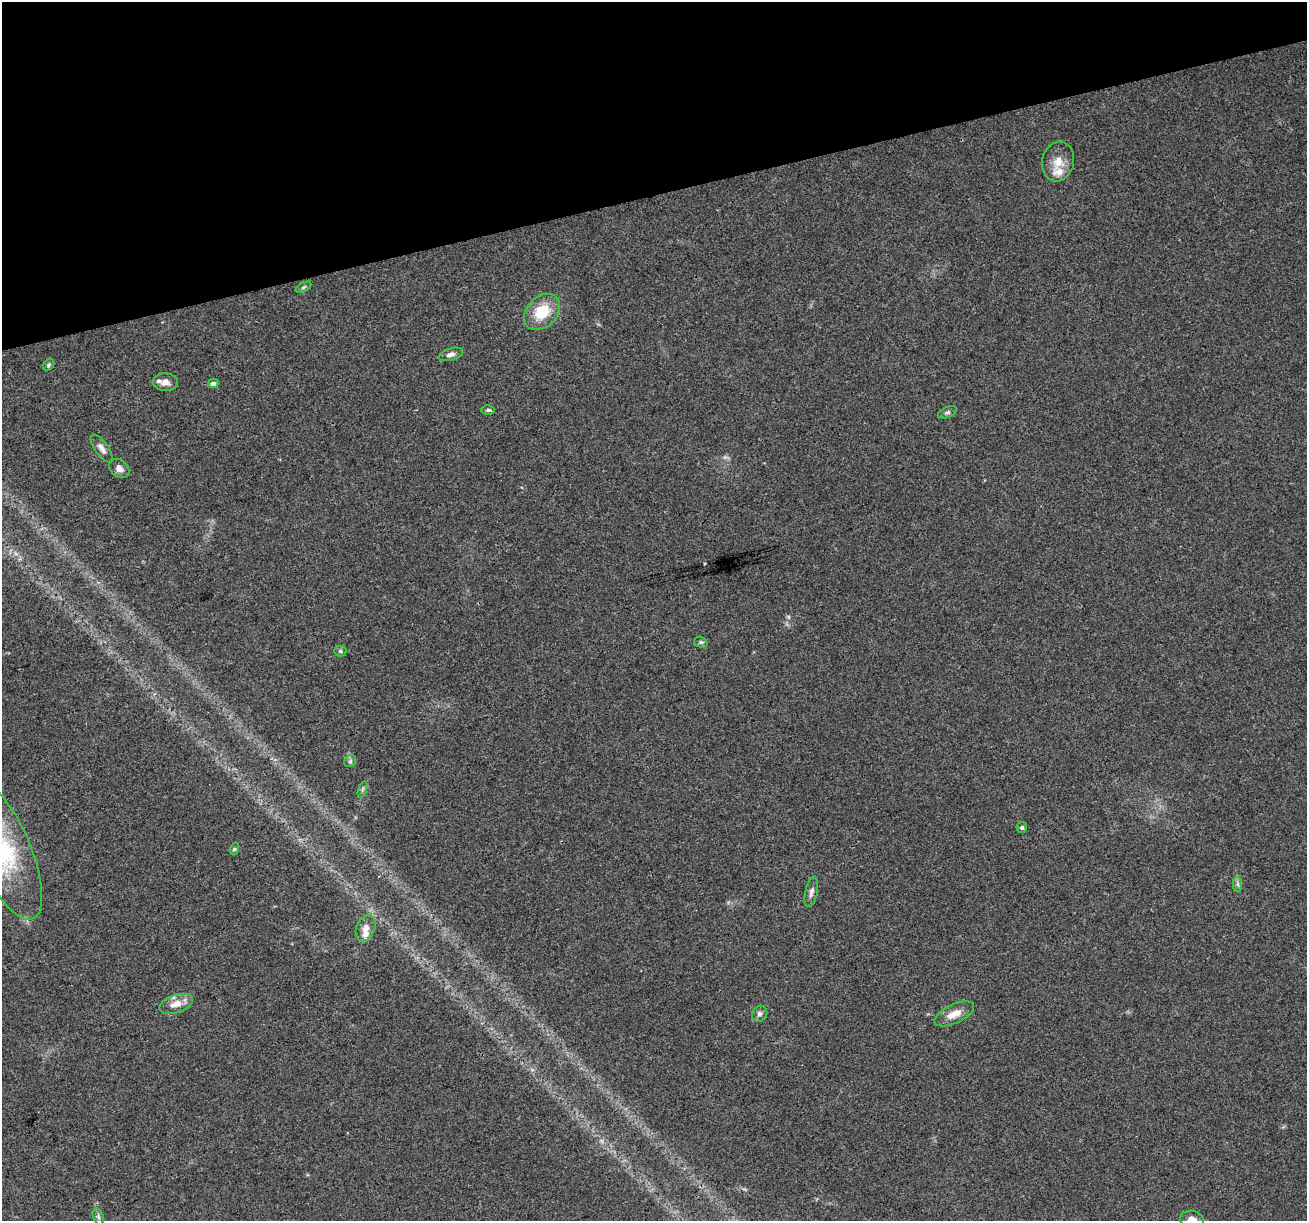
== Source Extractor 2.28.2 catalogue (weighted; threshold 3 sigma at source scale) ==
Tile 3 of 4 x 4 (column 3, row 1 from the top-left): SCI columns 2613-3917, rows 3760-4978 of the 5223 x 5030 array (HDU 1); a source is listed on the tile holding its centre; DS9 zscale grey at full resolution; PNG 1309 x 1223 px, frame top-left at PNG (2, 2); each listed source drawn as its Kron ellipse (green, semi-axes under 4 px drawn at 4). Shown black and unused: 16% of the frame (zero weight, under 3 of 4 exposures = <1% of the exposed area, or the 3 px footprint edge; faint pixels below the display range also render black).
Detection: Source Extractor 2.28.2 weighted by HDU 2 'WHT'; one run over the whole footprint, this tile lists its part. Background 0.0571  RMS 0.0043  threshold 0.0194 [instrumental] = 3 sigma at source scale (4.5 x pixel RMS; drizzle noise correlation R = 1.50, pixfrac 1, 0.0396/0.0396 arcsec/px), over >= 5 px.
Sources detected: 29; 3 inside a brighter listed object's ellipse — not listed separately; the other 26 listed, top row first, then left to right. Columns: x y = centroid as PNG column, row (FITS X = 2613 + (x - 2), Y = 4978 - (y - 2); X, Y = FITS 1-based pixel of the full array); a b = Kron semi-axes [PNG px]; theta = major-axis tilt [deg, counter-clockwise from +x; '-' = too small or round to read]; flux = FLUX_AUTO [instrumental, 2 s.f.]
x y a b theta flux
1058 161 20 16 76 6.9
304 287 8 4 27 0.83
542 312 20 15 45 14
451 354 12 6 17 1.8
49 365 6 5 - 0.75
165 382 12 9 -2 2.6
213 383 5 4 - 1.7
488 410 7 4 0 0.82
947 412 10 5 24 1
102 448 16 6 -54 2.3
119 468 11 8 -41 2.5
701 642 7 5 -19 0.88
340 651 6 5 - 0.81
350 761 6 5 - 0.82
362 789 8 3 71 0.76
1022 827 5 5 - 0.83
234 849 6 4 71 0.63
4 851 74 26 -67 41
1238 884 7 4 -89 1
811 892 15 6 78 1.8
366 928 13 9 67 3.4
176 1004 17 9 18 5.1
760 1014 8 7 - 1.4
954 1014 21 9 25 5.2
98 1217 8 5 -70 1.1
1192 1219 12 8 -11 3.4
Isophote crosses this tile's border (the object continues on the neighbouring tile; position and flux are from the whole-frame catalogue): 2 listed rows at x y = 4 851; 1192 1219